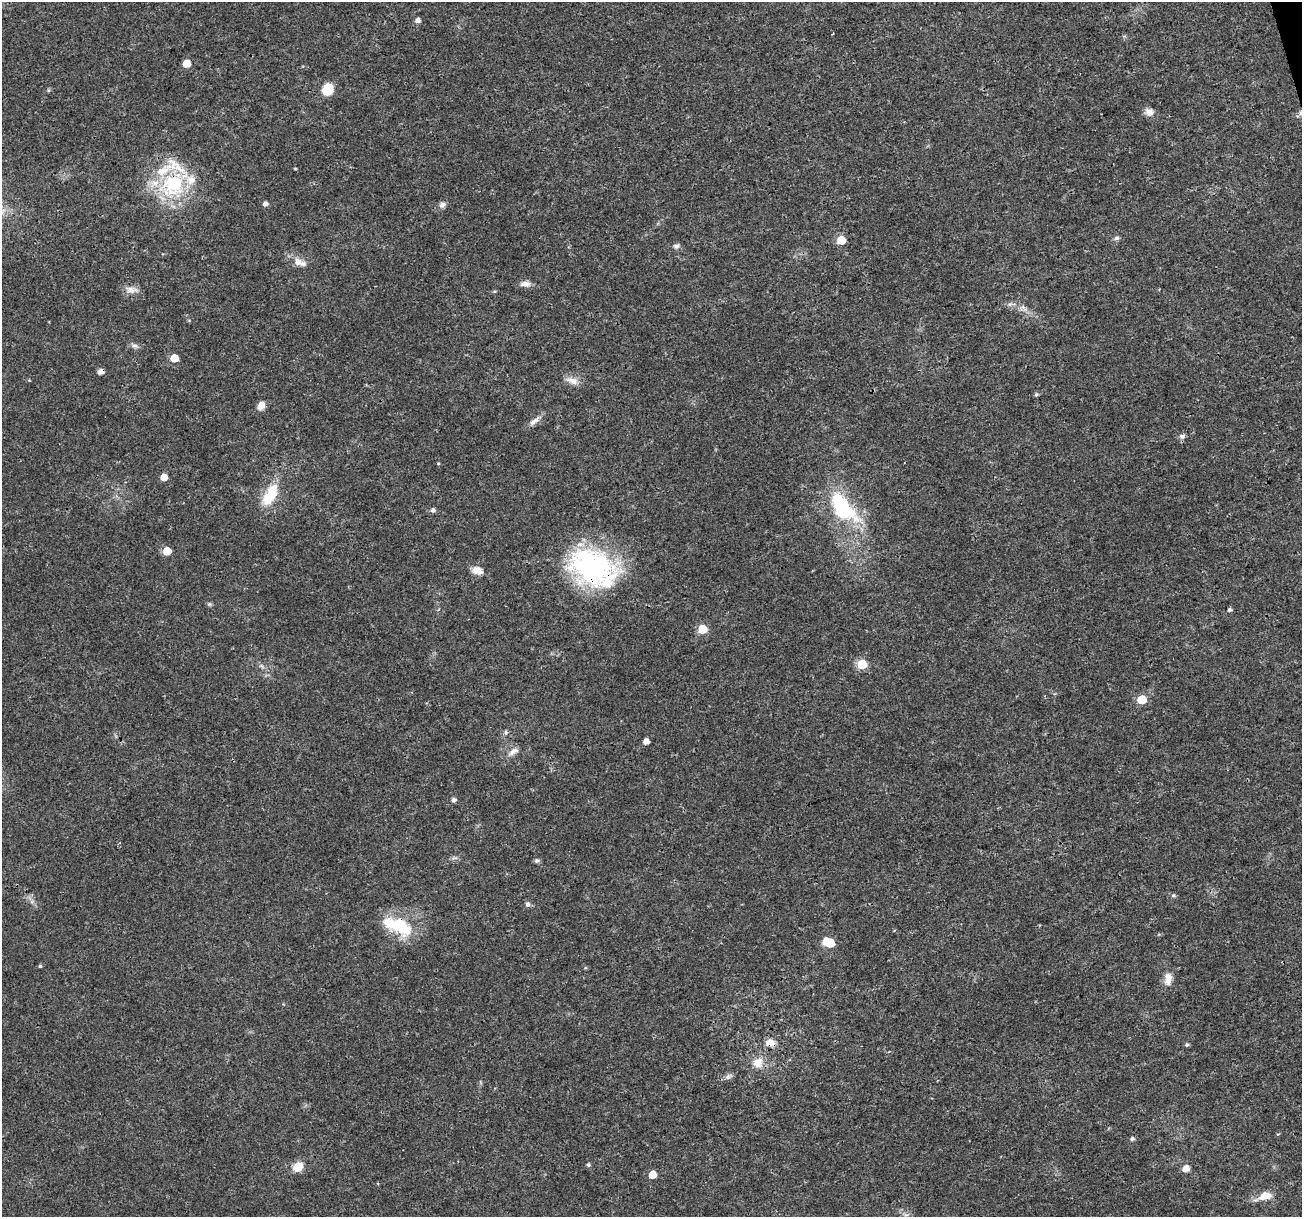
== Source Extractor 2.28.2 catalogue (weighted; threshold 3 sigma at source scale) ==
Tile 10 of 4 x 4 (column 2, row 3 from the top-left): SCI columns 1312-2611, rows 1326-2540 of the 5216 x 5025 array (HDU 1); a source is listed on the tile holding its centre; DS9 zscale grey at full resolution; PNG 1304 x 1219 px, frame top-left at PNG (2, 2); no overlay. Shown black and unused: <1% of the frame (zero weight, under 3 of 4 exposures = <1% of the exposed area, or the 3 px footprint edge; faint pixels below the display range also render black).
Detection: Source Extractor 2.28.2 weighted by HDU 2 'WHT'; one run over the whole footprint, this tile lists its part. Background 0.0139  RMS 0.0023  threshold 0.0104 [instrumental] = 3 sigma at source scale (4.5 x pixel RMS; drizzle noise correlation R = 1.50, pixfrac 1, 0.0396/0.0396 arcsec/px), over >= 5 px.
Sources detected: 63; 1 inside a brighter object's white glare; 1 cosmic-ray / hot-pixel residue — not listed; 4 inside a brighter listed object's ellipse — not listed separately; the other 57 listed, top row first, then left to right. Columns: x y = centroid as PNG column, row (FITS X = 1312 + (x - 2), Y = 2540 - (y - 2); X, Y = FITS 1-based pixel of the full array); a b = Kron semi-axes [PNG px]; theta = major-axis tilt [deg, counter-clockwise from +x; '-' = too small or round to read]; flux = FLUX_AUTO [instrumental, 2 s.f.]
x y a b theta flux
418 20 5 5 - 1.1
832 34 3 2 - 0.21
187 64 5 5 - 4.5
328 89 13 11 66 4.2
1149 112 10 9 - 1.5
1300 113 6 4 -70 0.53
173 184 41 31 42 19
265 204 5 4 - 0.93
442 204 10 7 19 0.9
1116 238 7 5 15 0.55
841 240 5 5 - 6.6
676 246 9 6 5 0.71
297 262 12 10 -85 1.6
525 284 14 7 -2 1.3
131 290 18 9 -6 1.6
1010 304 7 4 43 0.52
1024 308 12 5 -52 0.99
135 346 11 4 -4 0.72
174 358 5 5 - 5
572 381 17 8 -22 1.8
1036 395 6 5 - 0.36
261 406 10 8 62 1.6
534 421 20 6 40 1.4
1182 436 8 6 1 0.8
164 477 5 5 - 2.9
270 495 32 14 60 7.5
433 510 5 5 - 0.68
842 510 37 20 -29 17
167 551 5 5 - 5.9
593 568 60 40 -26 39
477 570 12 8 -19 2.2
209 604 6 5 - 0.38
1229 610 4 4 - 0.48
702 629 5 5 - 9
862 664 6 5 - 11
1142 699 6 5 - 7.9
506 733 6 5 - 0.45
646 741 5 4 - 1.6
513 751 15 8 35 1.4
453 800 5 5 - 0.82
537 860 7 6 - 0.52
1173 895 6 4 0 0.36
527 904 6 5 - 0.8
398 926 40 18 -22 11
829 942 8 6 -23 11
40 966 4 4 - 0.33
1168 979 17 9 82 2.2
770 1042 13 9 0 1.8
1187 1045 5 5 - 0.42
758 1063 16 14 51 3
728 1077 7 6 - 0.67
1132 1139 5 5 - 0.52
588 1165 5 5 - 0.42
298 1166 12 9 32 3.1
1186 1168 6 5 - 2.1
652 1175 5 5 - 3.2
1265 1196 18 8 18 3.5
Overlapping masked pixels (flux is a lower limit): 5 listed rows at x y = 1300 113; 173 184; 593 568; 398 926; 770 1042